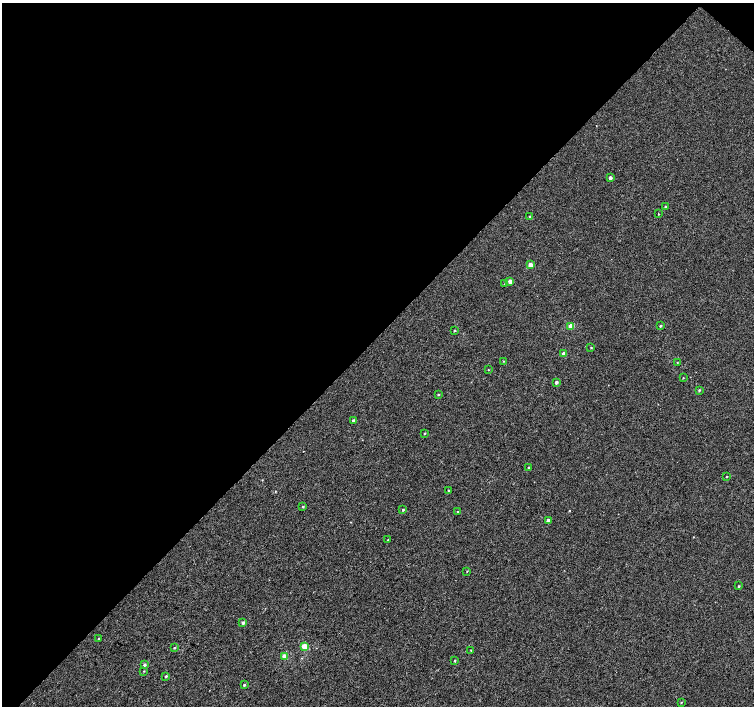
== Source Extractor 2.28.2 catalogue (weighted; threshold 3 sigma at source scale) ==
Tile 2 of 4 x 4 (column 2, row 1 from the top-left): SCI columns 1511-3013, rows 4454-5861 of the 6023 x 6028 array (HDU 1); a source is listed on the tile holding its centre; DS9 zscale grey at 2 x 2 block average (1 PNG px = mean of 2 x 2 image px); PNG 756 x 708 px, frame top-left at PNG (2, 3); each listed source drawn as its Kron ellipse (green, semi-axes under 4 px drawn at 4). Shown black and unused: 48% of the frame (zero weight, under 3 of 4 exposures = <1% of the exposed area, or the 3 px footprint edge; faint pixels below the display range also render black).
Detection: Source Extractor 2.28.2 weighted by HDU 2 'WHT'; one run over the whole footprint, this tile lists its part. Background 2.34e-04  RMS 0.0024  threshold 0.0107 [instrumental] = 3 sigma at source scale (4.5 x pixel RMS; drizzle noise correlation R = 1.50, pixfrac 1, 0.0396/0.0396 arcsec/px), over >= 5 px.
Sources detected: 43; all 43 listed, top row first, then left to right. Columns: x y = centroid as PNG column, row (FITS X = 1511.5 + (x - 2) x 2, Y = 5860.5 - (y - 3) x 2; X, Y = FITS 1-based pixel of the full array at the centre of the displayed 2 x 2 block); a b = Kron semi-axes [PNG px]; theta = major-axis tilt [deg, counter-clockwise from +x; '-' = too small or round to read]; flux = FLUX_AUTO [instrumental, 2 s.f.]
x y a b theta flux
610 178 3 3 - 1.4
665 207 2 2 - 0.49
658 214 3 2 - 0.21
530 217 2 2 - 0.29
530 265 3 3 - 4.5
510 281 3 3 - 2.8
505 283 3 3 - 0.5
571 326 3 3 - 8.8
660 326 3 2 - 0.67
454 330 3 2 - 0.37
591 347 2 2 - 0.4
564 354 3 2 - 4.6
504 361 3 2 - 0.25
677 363 3 2 - 0.25
488 370 2 2 - 0.26
683 378 2 2 - 0.25
556 382 2 2 - 1.6
699 390 3 2 - 0.53
438 394 3 2 - 0.45
353 420 2 2 - 1.2
425 433 2 2 - 0.38
529 467 2 2 - 0.32
727 477 2 2 - 0.25
448 491 3 2 - 0.52
303 506 2 2 - 0.5
403 510 2 2 - 0.47
458 512 3 2 - 0.62
548 521 3 2 - 2.9
388 540 2 2 - 0.36
467 571 2 2 - 0.29
739 586 3 2 - 0.41
243 622 3 3 - 1.1
98 639 3 2 - 0.3
304 646 3 3 - 11
174 648 2 2 - 0.41
471 650 2 2 - 0.29
285 657 3 3 - 7.1
455 661 3 2 - 0.44
144 665 3 3 - 0.93
144 671 3 2 - 0.24
166 676 3 2 - 0.55
244 685 3 2 - 0.7
681 702 2 2 - 0.34